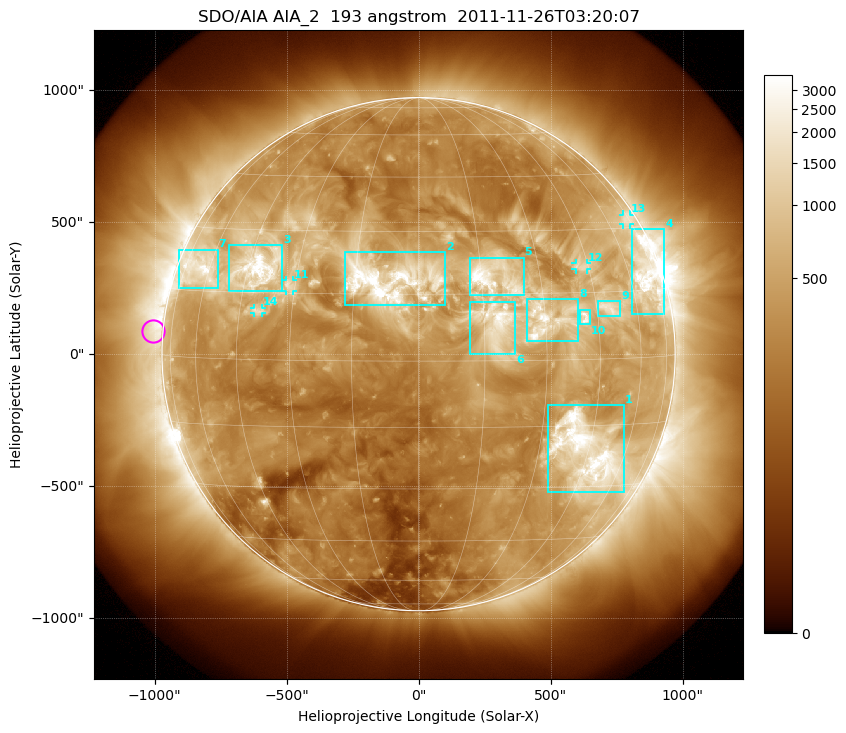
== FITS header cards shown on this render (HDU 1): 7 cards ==
TELESCOP= 'SDO/AIA'
INSTRUME= 'AIA_2'
WAVELNTH=                  193
WAVEUNIT= 'angstrom'
DATE-OBS= '2011-11-26T03:20:07.84'
CTYPE1  = 'HPLN-TAN'
CTYPE2  = 'HPLT-TAN'

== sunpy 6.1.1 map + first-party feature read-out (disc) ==
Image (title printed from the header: SDO/AIA AIA_2  193 angstrom  2011-11-26T03:20:07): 1024 x 1024 px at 2.4 arcsec/px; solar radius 972 arcsec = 405 px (full disc in frame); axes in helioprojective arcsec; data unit not stated in the header (colour bar unlabelled)
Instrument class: DISC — disc imager (sunpy class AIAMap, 193 A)
Bright regions (active regions / flare kernels): reference = the median radial profile (limb darkening/brightening removed); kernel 9 px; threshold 5 sigma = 967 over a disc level ~318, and >= 1.15x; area >= 12 px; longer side >= 10 px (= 24 arcsec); searched inside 0.97 R_sun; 14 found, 14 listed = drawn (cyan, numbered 1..; 4 of them under ~33 arcsec drawn as corner ticks so the feature stays visible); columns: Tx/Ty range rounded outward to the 5 arcsec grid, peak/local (2 s.f.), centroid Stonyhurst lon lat
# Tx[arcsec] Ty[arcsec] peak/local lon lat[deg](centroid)
1 490..780 -525..-195 14 +45 -21
2 -280..100 185..390 14 -7 +18
3 -720..-515 240..415 13 -42 +21
4 805..930 150..475 11 +69 +18
5 195..400 220..365 9.9 +18 +19
6 195..370 0..200 7.3 +18 +9
7 -910..-760 250..395 9.6 -65 +20
8 410..605 45..210 9.9 +30 +9
9 680..765 145..205 5.9 +49 +11
10 610..650 110..165 7.2 +41 +9
11 -505..-475 240..280 5.8 -32 +17
12 595..640 320..345 4.8 +43 +21
13 775..805 490..530 3.7 +72 +32
14 -625..-590 155..175 4.6 -39 +11
Off-limb structures (1.02-1.3 R_sun): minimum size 162 px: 2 found; the strongest spans PA ~40..130 deg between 1.02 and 1.3 R_sun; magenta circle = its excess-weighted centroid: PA ~85 deg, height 1.04 R_sun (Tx ~-1005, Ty ~90 arcsec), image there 2.2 x the reference